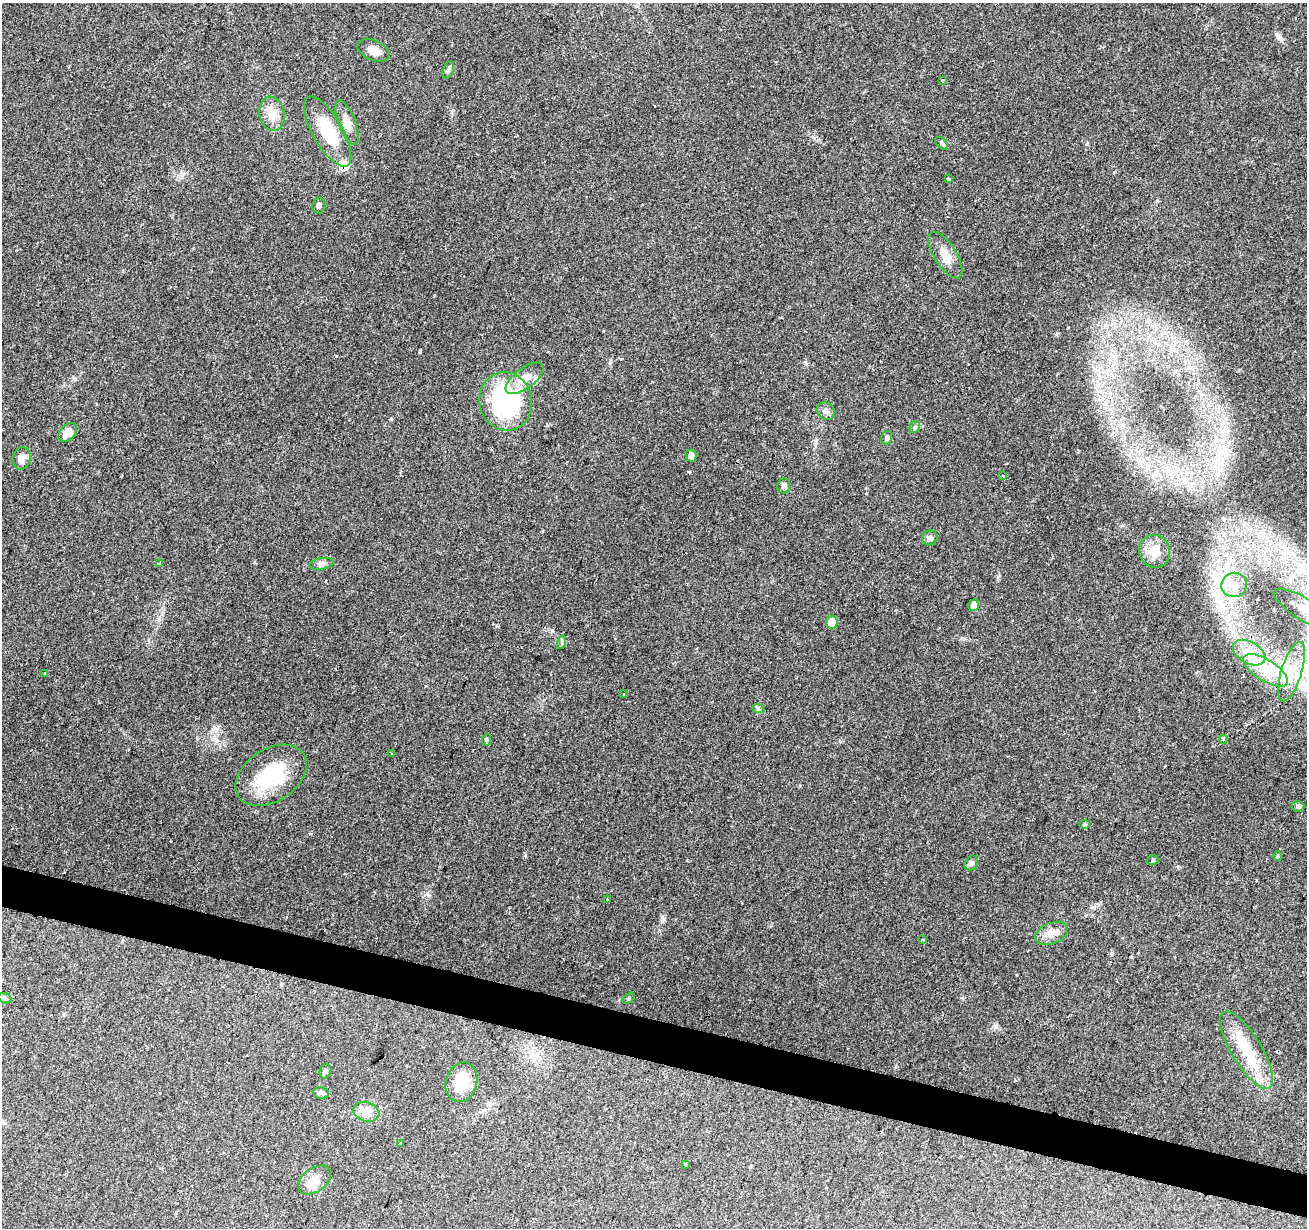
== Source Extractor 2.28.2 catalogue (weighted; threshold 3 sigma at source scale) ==
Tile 6 of 4 x 4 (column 2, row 2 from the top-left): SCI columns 1306-2610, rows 2670-3895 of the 5230 x 5405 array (HDU 1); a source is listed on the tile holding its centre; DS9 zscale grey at full resolution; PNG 1309 x 1230 px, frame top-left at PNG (2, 3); each listed source drawn as its Kron ellipse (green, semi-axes under 4 px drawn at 4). Shown black and unused: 3% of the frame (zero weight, under 2 of 3 exposures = <1% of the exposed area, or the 3 px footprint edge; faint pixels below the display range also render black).
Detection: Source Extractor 2.28.2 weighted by HDU 2 'WHT'; one run over the whole footprint, this tile lists its part. Background 0.157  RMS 0.0076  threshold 0.034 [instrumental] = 3 sigma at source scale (4.5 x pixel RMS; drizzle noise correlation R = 1.50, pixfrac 1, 0.0396/0.0396 arcsec/px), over >= 5 px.
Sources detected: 63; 2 cosmic-ray / hot-pixel residue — neither listed nor drawn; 4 inside a brighter listed object's ellipse — not listed separately; the other 57 listed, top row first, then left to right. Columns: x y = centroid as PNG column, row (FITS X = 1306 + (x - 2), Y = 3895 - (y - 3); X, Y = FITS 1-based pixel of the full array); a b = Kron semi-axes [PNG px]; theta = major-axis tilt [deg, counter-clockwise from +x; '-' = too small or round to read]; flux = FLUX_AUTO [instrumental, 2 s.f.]
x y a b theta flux
373 50 17 10 -24 8.2
448 70 9 5 67 1.9
942 81 3 3 - 3.9
272 114 17 12 -78 11
347 123 24 8 -69 7.6
328 132 39 15 -60 32
942 143 8 4 -46 1.5
949 179 4 3 - 1.9
319 205 8 6 81 2.4
945 255 26 11 -58 9.8
525 378 22 10 37 10
506 401 29 26 -79 95
826 411 9 8 - 3.1
915 427 6 4 49 1.3
68 433 11 7 46 9.9
887 438 7 5 74 1.8
691 456 6 5 - 4.5
21 458 11 9 76 7.1
1003 475 4 2 - 0.71
784 486 7 6 - 2.5
930 538 8 7 - 3
1155 551 16 15 - 14
160 563 4 3 - 3.4
322 564 12 6 11 2.6
1234 585 13 12 - 9.1
973 605 6 5 - 3.3
1304 609 35 11 -31 20
832 622 6 6 - 8.1
562 642 7 4 73 1.2
1249 653 17 11 -29 12
1266 670 25 10 -32 19
1291 672 31 10 73 18
44 674 3 3 - 2.8
624 694 3 2 - 1.6
758 708 6 4 -21 1.3
1223 739 4 3 - 1.3
486 740 6 4 72 0.91
392 753 3 3 - 0.81
271 775 39 26 34 45
1298 806 6 5 - 1.6
1085 824 5 4 - 1.8
1278 856 4 4 - 0.88
1153 860 6 4 18 1.2
971 863 8 6 51 2.5
607 900 3 3 - 1.6
1052 933 17 10 22 7.7
922 940 3 3 - 1.3
5 998 7 5 -20 1.2
629 998 7 3 36 0.98
1246 1050 44 15 -59 30
325 1071 7 5 68 1.8
461 1082 20 15 74 19
321 1093 8 5 -10 2.1
366 1112 13 9 -16 6
401 1143 3 3 - 0.97
685 1164 3 3 - 1.7
315 1180 18 12 36 8.6
Isophote crosses this tile's border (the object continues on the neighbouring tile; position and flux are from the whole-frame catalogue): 1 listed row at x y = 1304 609
Unlisted compact peaks at least as high as the median listed source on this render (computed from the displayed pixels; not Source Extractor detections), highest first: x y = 420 352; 391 419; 996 1026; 1279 37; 1112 953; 800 785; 1087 144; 1056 334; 1093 907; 74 378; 610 363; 814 138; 1016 975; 805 363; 552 630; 998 576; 663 919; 427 894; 1157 201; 182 174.